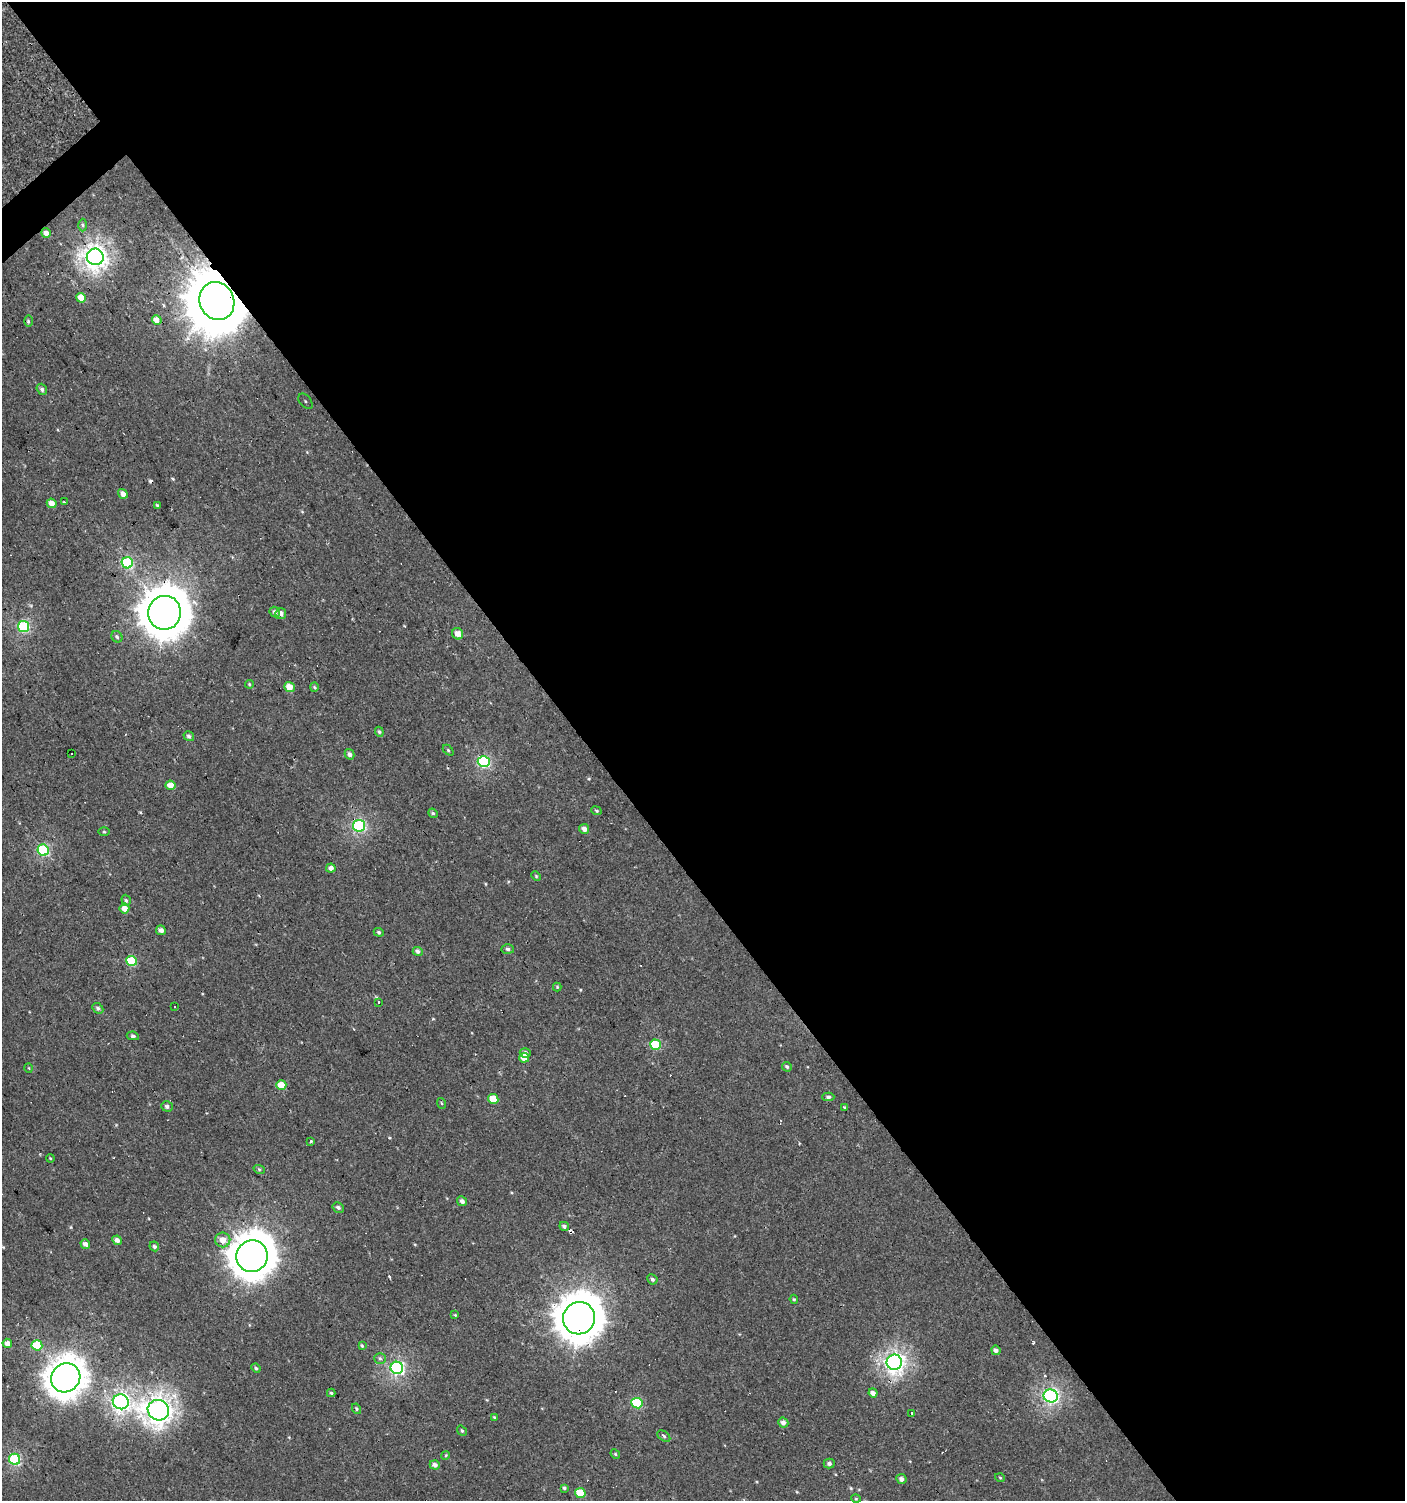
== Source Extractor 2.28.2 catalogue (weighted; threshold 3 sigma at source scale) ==
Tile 8 of 4 x 4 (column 4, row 2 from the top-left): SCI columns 4410-5812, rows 2997-4495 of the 5947 x 5993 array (HDU 1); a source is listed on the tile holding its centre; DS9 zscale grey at full resolution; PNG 1407 x 1503 px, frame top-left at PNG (2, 2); each listed source drawn as its Kron ellipse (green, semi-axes under 4 px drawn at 4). Shown black and unused: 58% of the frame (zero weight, under 2 of 3 exposures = <1% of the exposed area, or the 3 px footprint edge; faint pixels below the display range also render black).
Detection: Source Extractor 2.28.2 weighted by HDU 2 'WHT'; one run over the whole footprint, this tile lists its part. Background 7.41e-04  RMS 0.0043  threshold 0.0193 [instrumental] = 3 sigma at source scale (4.5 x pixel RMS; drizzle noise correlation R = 1.50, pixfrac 1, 0.0396/0.0396 arcsec/px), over >= 5 px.
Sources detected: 114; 7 cosmic-ray / hot-pixel residue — neither listed nor drawn; the other 107 listed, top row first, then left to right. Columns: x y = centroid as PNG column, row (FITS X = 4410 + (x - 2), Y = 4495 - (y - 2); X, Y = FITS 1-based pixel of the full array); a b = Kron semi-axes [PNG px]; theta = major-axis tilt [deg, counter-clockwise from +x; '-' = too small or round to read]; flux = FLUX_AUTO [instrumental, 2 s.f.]
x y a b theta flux
83 225 6 4 -88 0.59
46 233 5 4 - 2.3
95 257 8 8 - 200
81 298 5 4 - 4.8
217 301 19 17 -65 3200
157 320 5 4 - 3.8
28 321 6 4 -89 0.63
42 389 6 5 - 0.98
305 401 9 5 -49 1.6
123 494 5 4 - 2.2
64 502 3 3 - 2.2
52 503 5 4 - 3
158 506 4 3 - 0.67
127 563 6 5 - 30
275 612 6 5 - 1.5
165 613 17 16 - 1200
281 614 5 5 - 1.8
24 627 6 5 - 37
458 634 6 5 - 3.3
117 637 6 5 - 0.74
249 684 4 4 - 0.48
289 687 5 5 - 4.2
314 687 5 4 - 0.52
379 732 5 4 - 0.64
189 736 5 4 - 0.83
448 750 6 4 -45 0.56
71 753 2 2 - 0.62
350 754 5 4 - 1.2
484 761 6 5 - 39
170 785 5 4 - 4.8
596 811 5 4 - 0.55
433 813 5 4 - 0.65
359 826 6 5 - 50
584 829 5 5 - 2
104 832 5 3 - 0.41
43 850 6 5 - 33
331 868 5 4 - 1.7
536 876 5 3 - 0.4
126 900 6 4 -71 0.75
124 909 5 5 - 3.1
161 930 5 4 - 1.6
379 932 5 4 - 0.58
508 949 6 5 - 0.95
418 951 5 4 - 1.3
131 961 5 5 - 19
557 987 4 4 - 0.37
379 1002 3 3 - 1.7
174 1007 3 2 - 0.89
98 1008 6 4 -45 0.91
133 1036 6 4 -9 0.72
655 1045 5 5 - 20
525 1053 5 4 - 1.2
524 1058 5 5 - 3.8
787 1067 5 4 - 0.77
29 1068 5 3 - 0.36
281 1085 5 5 - 5.8
828 1097 6 4 1 0.81
493 1099 5 5 - 7.5
441 1103 5 3 - 0.4
167 1106 6 5 - 1.2
844 1107 3 3 - 0.58
311 1141 3 3 - 0.49
50 1158 4 3 - 0.38
259 1169 6 3 -19 0.54
462 1201 5 4 - 1.3
338 1207 6 5 - 1
564 1226 5 4 - 1
117 1240 5 4 - 2
223 1240 7 7 - 3.8
85 1244 5 4 - 1.7
154 1246 5 4 - 0.7
252 1256 16 15 - 840
652 1279 5 4 - 0.89
794 1299 4 4 - 0.53
455 1315 4 3 - 0.34
579 1318 16 16 - 1000
7 1343 4 4 - 2.6
37 1345 5 5 - 15
362 1346 3 3 - 0.44
996 1350 5 4 - 1.2
380 1358 6 5 - 0.76
894 1362 7 7 - 140
256 1368 5 4 - 0.63
397 1368 6 6 - 64
66 1378 15 14 - 540
331 1393 4 4 - 0.53
873 1393 4 4 - 1.7
1051 1396 7 6 - 79
121 1402 8 7 - 120
637 1403 6 5 - 22
356 1409 5 4 - 0.61
158 1410 11 10 - 250
912 1413 3 3 - 0.47
494 1417 4 3 - 0.42
783 1423 5 5 - 1.8
462 1431 5 4 - 0.55
664 1436 7 4 -36 0.8
615 1454 5 4 - 0.54
446 1455 4 3 - 0.39
14 1459 6 5 - 38
829 1463 5 5 - 1.2
435 1465 5 4 - 1.6
1000 1478 5 3 - 0.35
901 1479 5 4 - 1.4
564 1488 4 4 - 0.61
580 1493 5 5 - 11
856 1499 5 3 - 0.39
Overlapping masked pixels (flux is a lower limit): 3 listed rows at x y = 217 301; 165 613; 579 1318